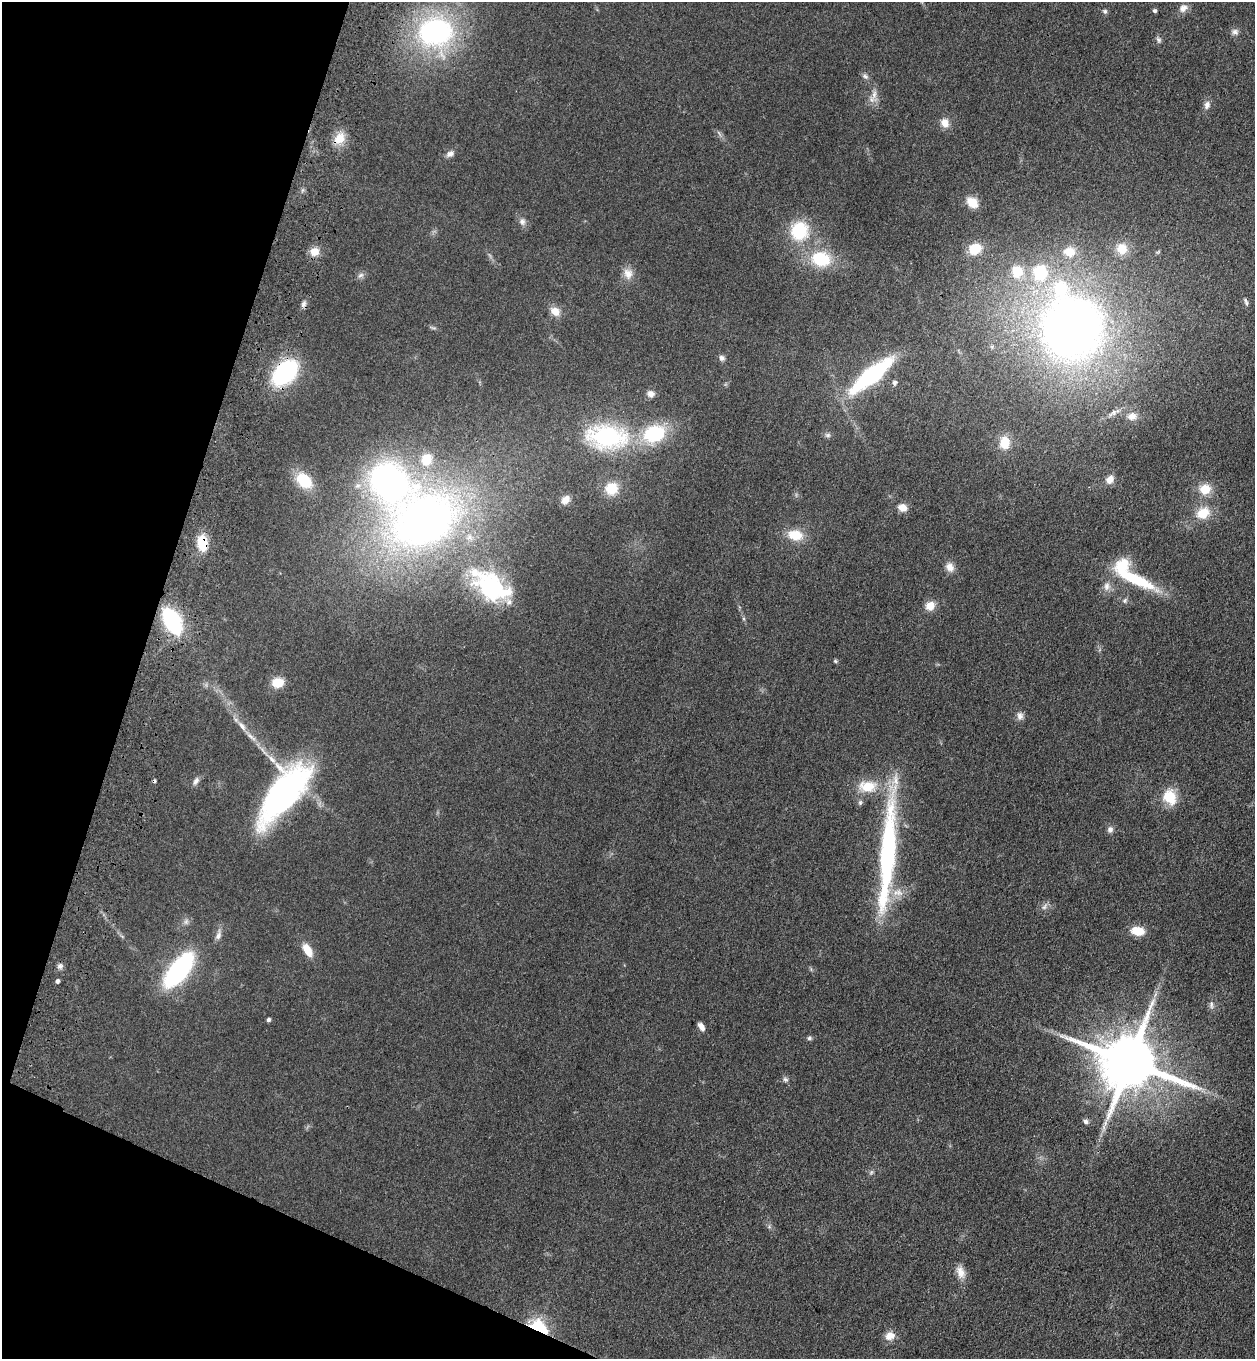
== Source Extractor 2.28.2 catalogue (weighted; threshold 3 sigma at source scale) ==
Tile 9 of 4 x 4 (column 1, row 3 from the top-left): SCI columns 381-1633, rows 1412-2768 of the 5644 x 5536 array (HDU 1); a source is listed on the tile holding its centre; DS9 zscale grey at full resolution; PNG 1257 x 1361 px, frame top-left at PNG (2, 2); no overlay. Shown black and unused: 16% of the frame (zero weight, under 3 of 4 exposures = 6% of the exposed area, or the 3 px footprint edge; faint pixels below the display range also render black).
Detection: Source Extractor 2.28.2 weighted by HDU 2 'WHT'; one run over the whole footprint, this tile lists its part. Background 0.0772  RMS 0.0071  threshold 0.0318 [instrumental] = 3 sigma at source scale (4.5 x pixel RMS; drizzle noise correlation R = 1.50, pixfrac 1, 0.05/0.05 arcsec/px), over >= 5 px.
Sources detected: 96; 1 too faint to see at this stretch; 1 inside a brighter object's white glare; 1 cosmic-ray / hot-pixel residue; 1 long thin detection or spike segment (spike, bleed or trail) — not listed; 4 inside a brighter listed object's ellipse — not listed separately; the other 88 listed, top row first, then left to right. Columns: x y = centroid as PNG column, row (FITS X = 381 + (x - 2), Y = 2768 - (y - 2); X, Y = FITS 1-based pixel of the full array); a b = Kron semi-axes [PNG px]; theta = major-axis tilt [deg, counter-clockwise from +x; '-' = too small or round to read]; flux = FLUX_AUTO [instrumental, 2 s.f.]
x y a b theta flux
1183 8 12 9 36 4.4
1105 11 7 6 - 1.6
1155 11 4 4 - 1.6
436 32 34 30 1 150
1235 32 9 7 -22 2.6
1158 40 9 6 -68 1.9
865 76 9 6 -27 2.1
874 94 23 9 89 6.2
1207 105 10 7 84 3.6
945 123 13 11 -67 6
339 138 16 13 47 12
450 154 11 7 30 3.1
972 202 12 9 -40 12
522 222 9 8 - 3.1
799 231 23 21 81 34
975 249 14 11 23 16
1122 249 15 14 - 11
314 252 10 10 - 8.1
1069 252 15 12 -5 10
821 259 15 11 -12 41
1017 271 11 10 - 18
1040 272 13 11 85 36
628 273 15 12 -77 7
361 275 10 6 30 2.3
1246 302 13 4 -71 1.8
304 304 9 7 68 2.4
555 311 12 9 -33 7.8
1071 328 56 54 -70 510
722 358 8 7 - 2.3
285 373 22 14 44 100
871 375 40 11 39 110
894 383 6 5 - 2.4
651 394 9 8 - 4
1114 412 21 6 29 5.1
1132 416 13 10 8 6.4
654 434 18 14 18 55
828 435 8 6 0 1.9
607 437 46 27 -5 92
1005 443 15 11 88 12
426 459 13 11 67 13
1110 479 11 9 51 5.1
304 480 19 13 -45 24
611 489 12 12 - 18
1205 489 12 11 - 12
565 500 10 8 50 5.7
902 508 11 9 -19 6.1
1203 513 18 14 32 14
425 520 70 55 20 400
795 535 15 11 -10 17
202 543 17 11 -82 19
950 567 12 9 -64 5.5
1135 579 57 12 -25 40
1107 586 13 9 90 4.8
492 587 58 30 -39 83
1125 600 7 6 - 1.8
930 606 11 9 40 8.2
172 621 18 10 -60 100
835 661 6 4 -23 1
278 682 11 9 9 13
1020 716 11 8 -82 3.3
251 737 22 5 -41 5.5
272 759 15 6 -46 5.6
196 781 12 7 54 3
867 786 26 16 5 19
283 793 67 26 52 190
1169 797 19 15 -67 17
860 802 7 5 70 1.4
1110 830 9 8 - 2.6
899 893 13 9 -51 6.5
1045 907 12 5 56 2.5
186 922 9 7 57 2.6
1137 931 16 10 -10 11
218 935 16 7 69 3.8
307 950 16 8 -60 11
60 966 8 8 - 2.5
179 970 29 12 51 130
57 981 5 4 - 2
1211 1005 11 6 -89 2.5
268 1020 4 4 - 1.8
701 1027 9 5 -57 4
809 1038 6 6 - 1.4
1129 1062 17 15 -18 6000
785 1079 7 6 - 1.8
1086 1121 7 6 - 2
769 1227 6 4 18 1.1
960 1272 18 11 -71 6.8
538 1327 18 11 -31 42
890 1336 12 10 18 6.8
Overlapping masked pixels (flux is a lower limit): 4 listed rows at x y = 339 138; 285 373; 202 543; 538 1327